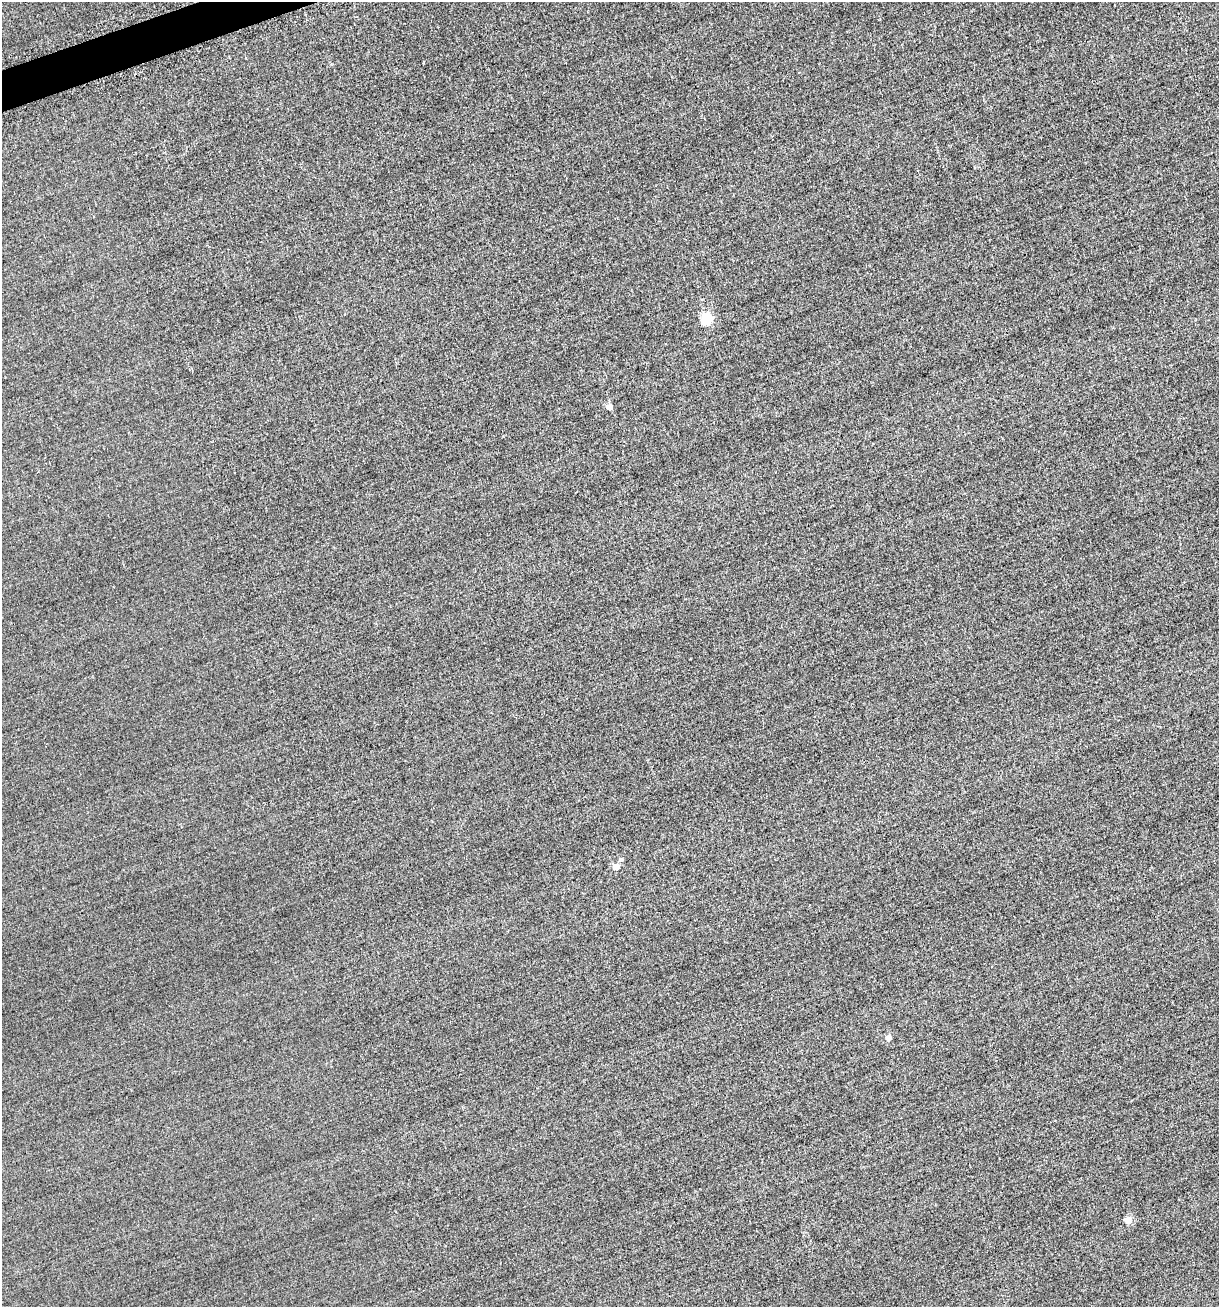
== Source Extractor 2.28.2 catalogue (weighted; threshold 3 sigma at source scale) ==
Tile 11 of 4 x 4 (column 3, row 3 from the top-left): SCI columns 2647-3863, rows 1389-2693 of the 5577 x 5599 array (HDU 1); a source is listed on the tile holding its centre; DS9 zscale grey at full resolution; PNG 1221 x 1309 px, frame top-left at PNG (2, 2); no overlay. Shown black and unused: <1% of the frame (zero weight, under 2 of 3 exposures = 12% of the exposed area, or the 3 px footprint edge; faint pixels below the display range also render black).
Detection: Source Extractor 2.28.2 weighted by HDU 2 'WHT'; one run over the whole footprint, this tile lists its part. Background -0.476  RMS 3.4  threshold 15.3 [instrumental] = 3 sigma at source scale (4.5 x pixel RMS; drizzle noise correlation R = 1.50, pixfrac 1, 0.05/0.05 arcsec/px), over >= 5 px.
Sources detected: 6; all 6 listed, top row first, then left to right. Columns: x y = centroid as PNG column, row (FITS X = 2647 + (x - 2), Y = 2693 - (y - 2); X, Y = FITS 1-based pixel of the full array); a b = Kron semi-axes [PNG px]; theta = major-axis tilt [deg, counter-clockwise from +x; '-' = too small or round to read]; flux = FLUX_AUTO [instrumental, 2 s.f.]
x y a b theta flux
707 319 6 6 - 30000
609 407 5 5 - 3400
621 859 5 5 - 690
616 867 5 5 - 4700
888 1038 5 5 - 2100
1128 1220 5 5 - 7300